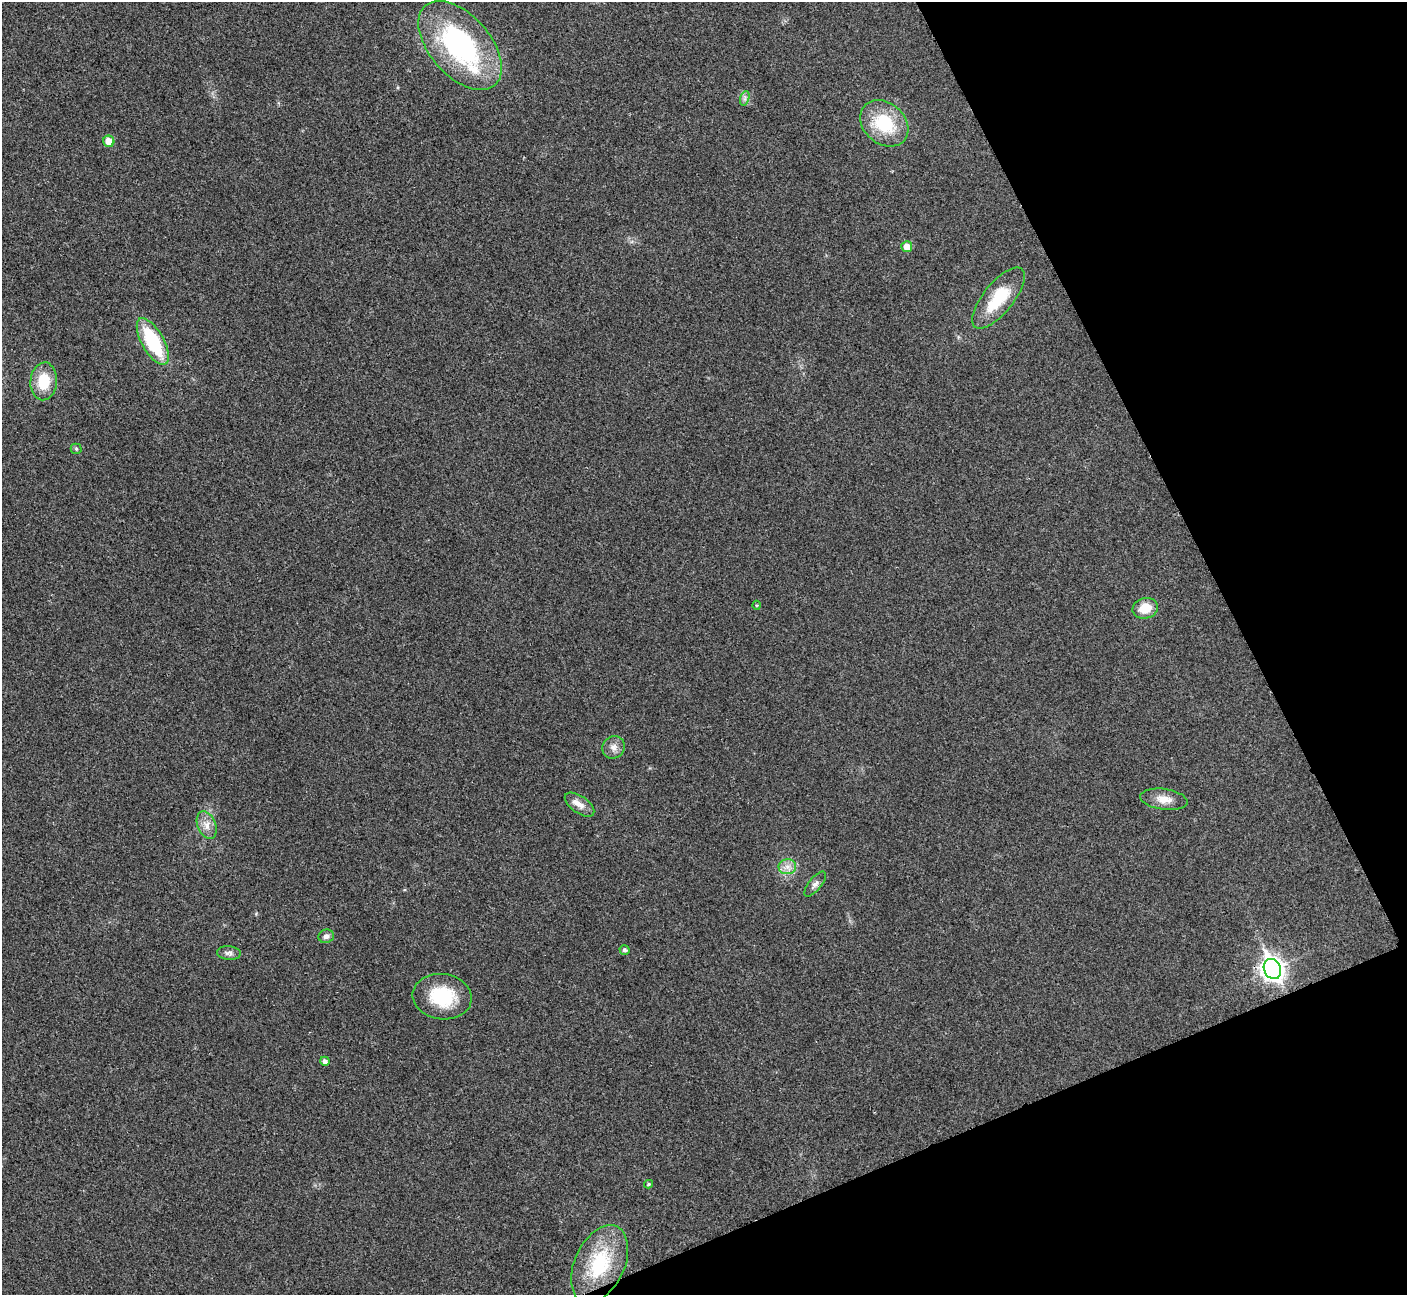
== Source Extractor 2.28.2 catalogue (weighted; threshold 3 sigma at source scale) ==
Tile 12 of 4 x 4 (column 4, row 3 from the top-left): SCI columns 4221-5625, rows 1452-2744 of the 5633 x 5621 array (HDU 1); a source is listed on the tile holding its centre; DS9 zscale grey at full resolution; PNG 1409 x 1297 px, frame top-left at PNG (2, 2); each listed source drawn as its Kron ellipse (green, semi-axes under 4 px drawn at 4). Shown black and unused: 21% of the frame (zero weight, under 3 of 4 exposures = <1% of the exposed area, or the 3 px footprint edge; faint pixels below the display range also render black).
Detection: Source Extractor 2.28.2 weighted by HDU 2 'WHT'; one run over the whole footprint, this tile lists its part. Background 0.0382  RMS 0.006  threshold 0.0272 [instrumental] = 3 sigma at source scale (4.5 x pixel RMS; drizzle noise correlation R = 1.50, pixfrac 1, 0.05/0.05 arcsec/px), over >= 5 px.
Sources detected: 27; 2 inside a brighter listed object's ellipse — not listed separately; the other 25 listed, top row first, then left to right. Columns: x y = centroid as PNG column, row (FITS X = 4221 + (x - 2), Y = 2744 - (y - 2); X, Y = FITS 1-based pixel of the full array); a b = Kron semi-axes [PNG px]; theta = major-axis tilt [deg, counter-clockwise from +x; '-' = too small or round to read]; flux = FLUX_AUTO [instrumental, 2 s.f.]
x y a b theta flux
460 45 53 30 -49 110
745 98 7 4 72 1.6
884 123 26 20 -41 30
109 141 6 5 - 8.5
907 247 5 5 - 6.2
998 298 37 15 51 26
153 341 26 11 -61 43
44 381 19 13 86 17
76 449 5 5 - 0.84
757 605 4 4 - 0.64
1145 608 13 10 15 11
613 747 12 11 - 4
1164 799 24 10 -8 7.2
580 805 17 8 -35 4.4
207 825 15 9 -67 5
787 867 9 7 7 3.5
815 884 15 6 51 2.6
326 936 8 6 14 2.4
625 950 5 5 - 1.3
229 953 12 6 -4 2.3
1272 969 10 8 -64 390
442 997 30 22 -8 30
325 1061 5 4 - 2
649 1184 4 3 - 0.92
600 1264 41 25 65 39